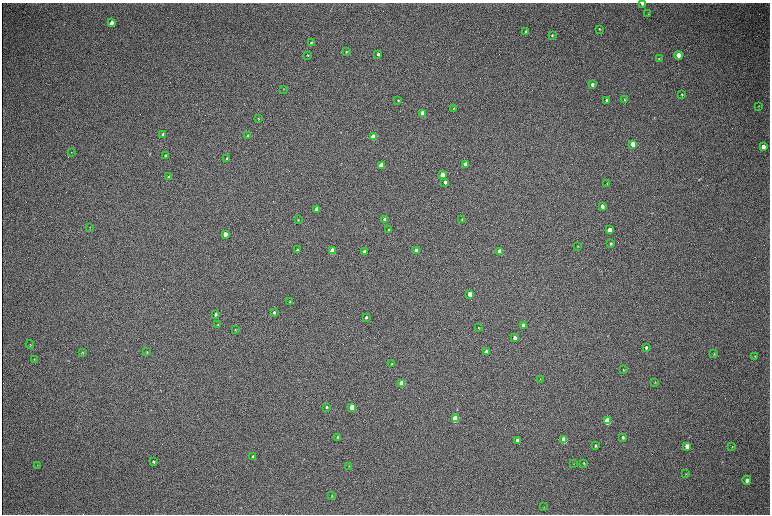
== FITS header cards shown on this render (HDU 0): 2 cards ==
NAXIS1  =                 1536 / length of data axis 1
NAXIS2  =                 1024 / length of data axis 2

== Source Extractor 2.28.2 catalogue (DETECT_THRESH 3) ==
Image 1536 x 1024 px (HDU 0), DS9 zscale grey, zoomed out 1/2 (1 PNG px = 2 x 2 image px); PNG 772 x 516 px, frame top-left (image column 1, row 1023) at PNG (2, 3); each listed source drawn as its Kron ellipse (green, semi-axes under 4 px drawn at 4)
Background 315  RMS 23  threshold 68.8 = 3 sigma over >= 5 px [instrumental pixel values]
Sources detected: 97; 1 cannot appear on this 1/2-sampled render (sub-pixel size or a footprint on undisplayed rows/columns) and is neither listed nor drawn; the other 96 listed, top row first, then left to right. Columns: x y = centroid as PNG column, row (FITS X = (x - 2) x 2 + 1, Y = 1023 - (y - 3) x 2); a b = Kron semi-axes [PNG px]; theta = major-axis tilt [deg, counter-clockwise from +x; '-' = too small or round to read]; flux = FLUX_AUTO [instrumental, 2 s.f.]
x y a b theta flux
642 4 3 2 - 5700
648 14 3 3 - 2600
111 23 4 3 - 39000
599 29 3 3 - 3900
526 32 3 3 - 16000
552 35 3 2 - 4400
311 42 3 2 - 4400
346 52 3 3 - 4100
378 54 3 2 - 11000
308 55 3 2 - 3200
679 55 4 3 - 68000
659 59 4 2 - 3200
592 84 3 3 - 18000
283 89 2 2 - 1700
682 94 4 3 - 4200
625 99 4 3 - 3600
398 100 3 3 - 5300
607 100 3 3 - 6000
758 106 3 2 - 2100
453 109 3 2 - 3300
422 113 3 3 - 140000
258 118 3 2 - 2100
163 134 3 2 - 7200
248 136 3 3 - 6100
373 137 3 3 - 200000
632 144 4 3 - 85000
763 147 4 3 - 27000
71 152 4 2 - 2200
165 155 3 2 - 5000
227 158 4 3 - 4700
465 164 3 3 - 37000
381 165 3 3 - 120000
442 175 3 3 - 66000
169 177 3 2 - 5900
445 182 3 3 - 19000
607 183 3 2 - 1400
602 206 3 3 - 22000
317 209 3 3 - 69000
462 219 2 2 - 3900
298 220 3 2 - 2700
385 220 3 3 - 62000
90 227 4 1 - 1800
389 230 3 2 - 4200
609 230 3 3 - 66000
225 234 3 3 - 55000
611 244 3 3 - 6900
578 246 3 2 - 2800
297 250 3 2 - 12000
332 251 3 3 - 180000
364 251 3 3 - 15000
416 251 3 3 - 71000
500 251 3 3 - 86000
470 294 3 3 - 84000
290 302 3 2 - 4400
274 312 3 3 - 9100
215 314 3 3 - 12000
366 317 3 2 - 9000
218 325 3 2 - 3400
523 325 3 3 - 42000
478 328 3 2 - 2600
235 330 4 2 - 3000
515 338 3 3 - 17000
30 345 4 2 - 2900
646 347 3 3 - 7000
486 351 3 3 - 8300
82 352 4 3 - 4000
147 352 3 2 - 2700
714 354 3 3 - 2600
755 356 3 3 - 3100
34 359 3 2 - 2200
392 364 3 3 - 3600
624 370 3 3 - 2900
540 379 3 2 - 1700
655 382 3 2 - 2400
402 383 4 3 - 220000
327 407 3 3 - 5600
352 407 4 3 - 140000
455 419 4 3 - 320000
607 421 4 3 - 210000
337 437 4 3 - 4200
623 437 4 3 - 9000
517 440 3 3 - 13000
564 440 4 3 - 160000
596 446 3 3 - 6100
687 446 4 3 - 32000
732 447 3 3 - 2700
253 457 4 3 - 11000
153 462 4 3 - 5000
584 463 3 3 - 3600
574 464 3 2 - 1700
38 465 3 2 - 1600
349 466 3 2 - 1900
686 474 4 3 - 2800
747 480 4 3 - 15000
332 496 3 2 - 2700
544 507 3 2 - 2300
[1 sub-pixel or undisplayed-footprint detection neither listed nor drawn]